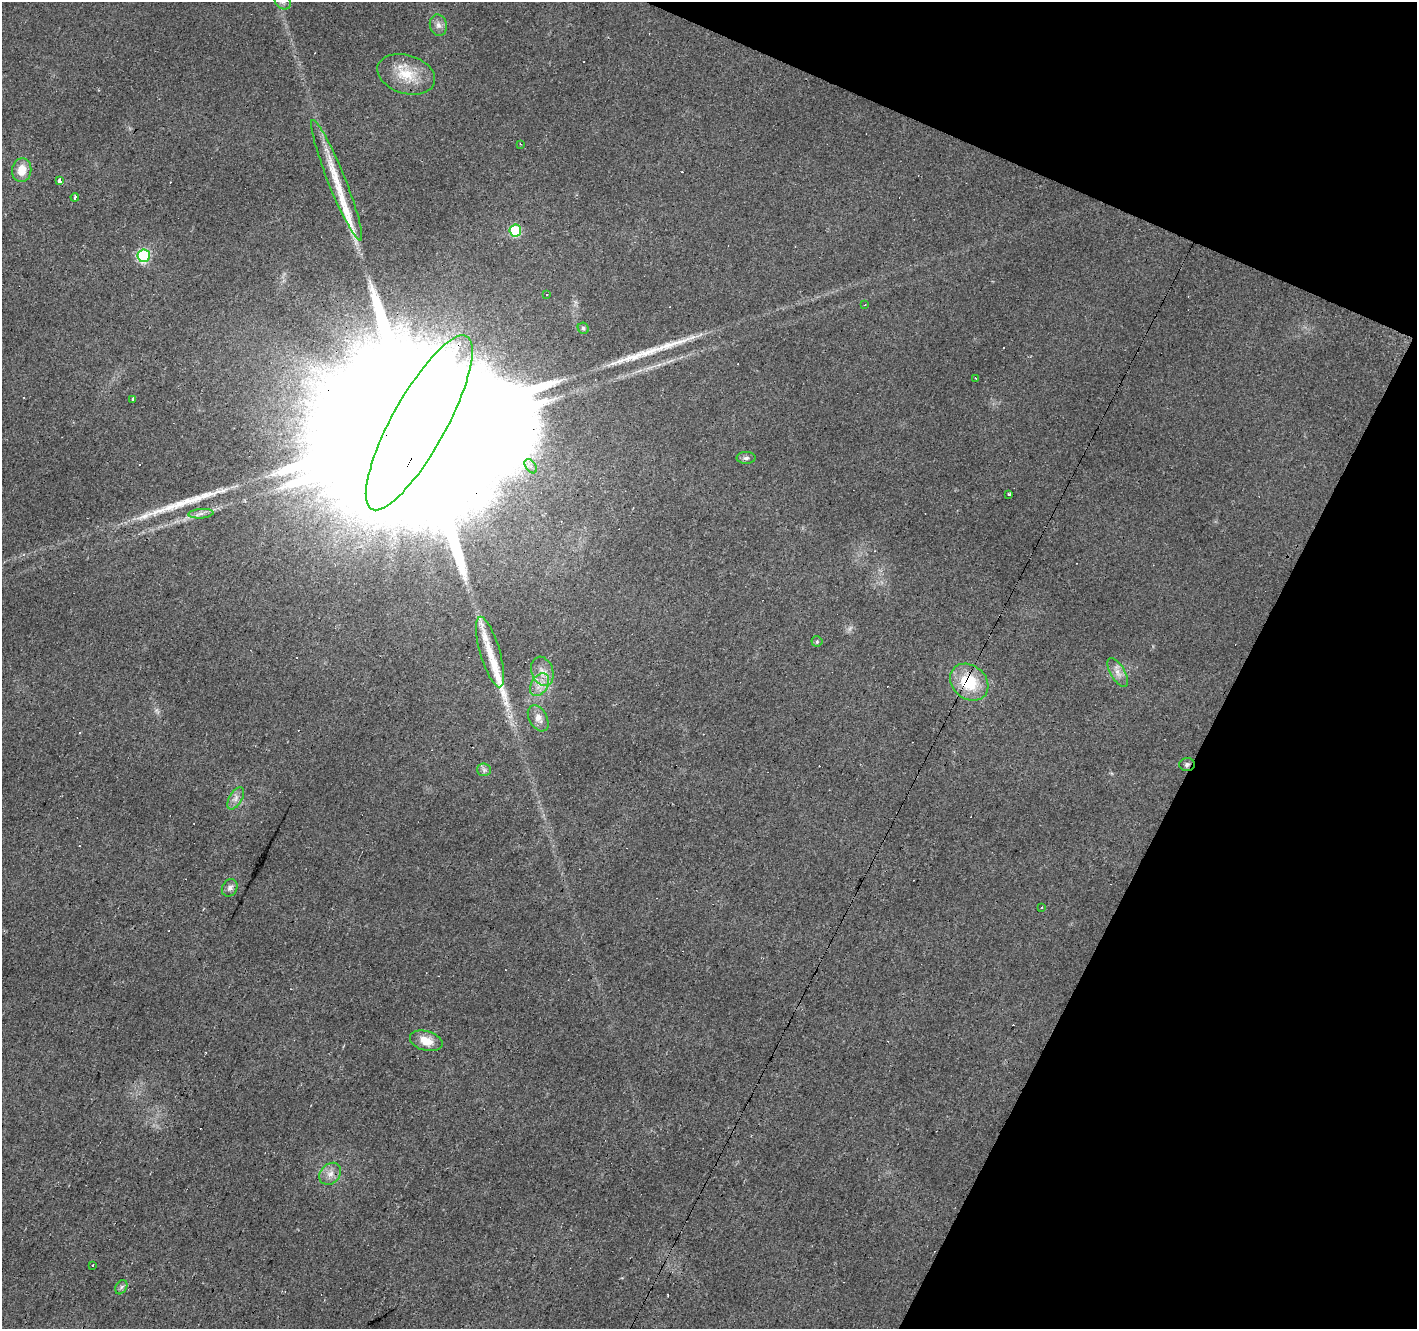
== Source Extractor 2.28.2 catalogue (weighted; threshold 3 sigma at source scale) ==
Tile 8 of 4 x 4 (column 4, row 2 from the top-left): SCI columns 4249-5663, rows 2922-4248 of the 5663 x 5777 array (HDU 1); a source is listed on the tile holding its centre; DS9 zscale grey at full resolution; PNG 1419 x 1331 px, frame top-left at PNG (2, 2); each listed source drawn as its Kron ellipse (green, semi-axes under 4 px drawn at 4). Shown black and unused: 21% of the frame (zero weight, under 2 of 3 exposures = <1% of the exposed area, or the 3 px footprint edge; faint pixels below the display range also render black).
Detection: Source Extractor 2.28.2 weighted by HDU 2 'WHT'; one run over the whole footprint, this tile lists its part. Background 0.0202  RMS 0.0061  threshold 0.0272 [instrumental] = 3 sigma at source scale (4.5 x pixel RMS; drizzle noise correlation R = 1.50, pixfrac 1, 0.0396/0.0396 arcsec/px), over >= 5 px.
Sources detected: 67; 2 inside a brighter object's white glare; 24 cosmic-ray / hot-pixel residue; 4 long thin detections or spike segments (spike, bleed or trail) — neither listed nor drawn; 1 inside a brighter listed object's ellipse — not listed separately; the other 36 listed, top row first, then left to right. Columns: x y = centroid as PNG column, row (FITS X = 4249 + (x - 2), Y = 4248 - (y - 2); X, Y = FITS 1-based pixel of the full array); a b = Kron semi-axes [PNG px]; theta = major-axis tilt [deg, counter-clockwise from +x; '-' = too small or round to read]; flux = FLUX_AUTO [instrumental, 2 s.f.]
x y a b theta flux
283 2 9 7 -42 2.2
438 25 10 8 -75 3.3
406 74 29 19 -17 19
520 144 3 2 - 0.56
22 170 12 9 81 8.9
337 180 65 8 -68 21
60 181 3 3 - 15
75 197 4 3 - 13
515 230 6 6 - 38
144 256 6 6 - 64
547 295 3 3 - 0.97
865 305 2 2 - 0.49
583 328 6 5 - 1.3
975 378 3 3 - 0.59
133 399 3 3 - 2
419 423 99 27 61 110000
746 458 9 6 1 1.7
531 466 8 5 -55 3.5
1008 494 3 3 - 3.5
201 514 12 4 4 2.7
817 641 5 5 - 0.93
490 652 36 10 -74 16
542 671 15 10 -70 6
1118 672 16 7 -60 4.5
969 682 21 16 -39 25
540 685 12 8 60 5.4
538 718 14 9 -60 4.5
1187 764 8 6 5 1.7
484 770 7 6 - 1.7
236 798 12 6 59 3.1
230 888 9 7 61 2.2
1042 908 3 2 - 0.58
426 1041 17 9 -16 8.6
330 1174 12 9 45 4.8
93 1266 3 3 - 1.9
121 1287 7 5 61 1.5
Overlapping masked pixels (flux is a lower limit): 3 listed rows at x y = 419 423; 969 682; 1187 764
Isophote crosses this tile's border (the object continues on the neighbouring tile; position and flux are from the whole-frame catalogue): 1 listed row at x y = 283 2